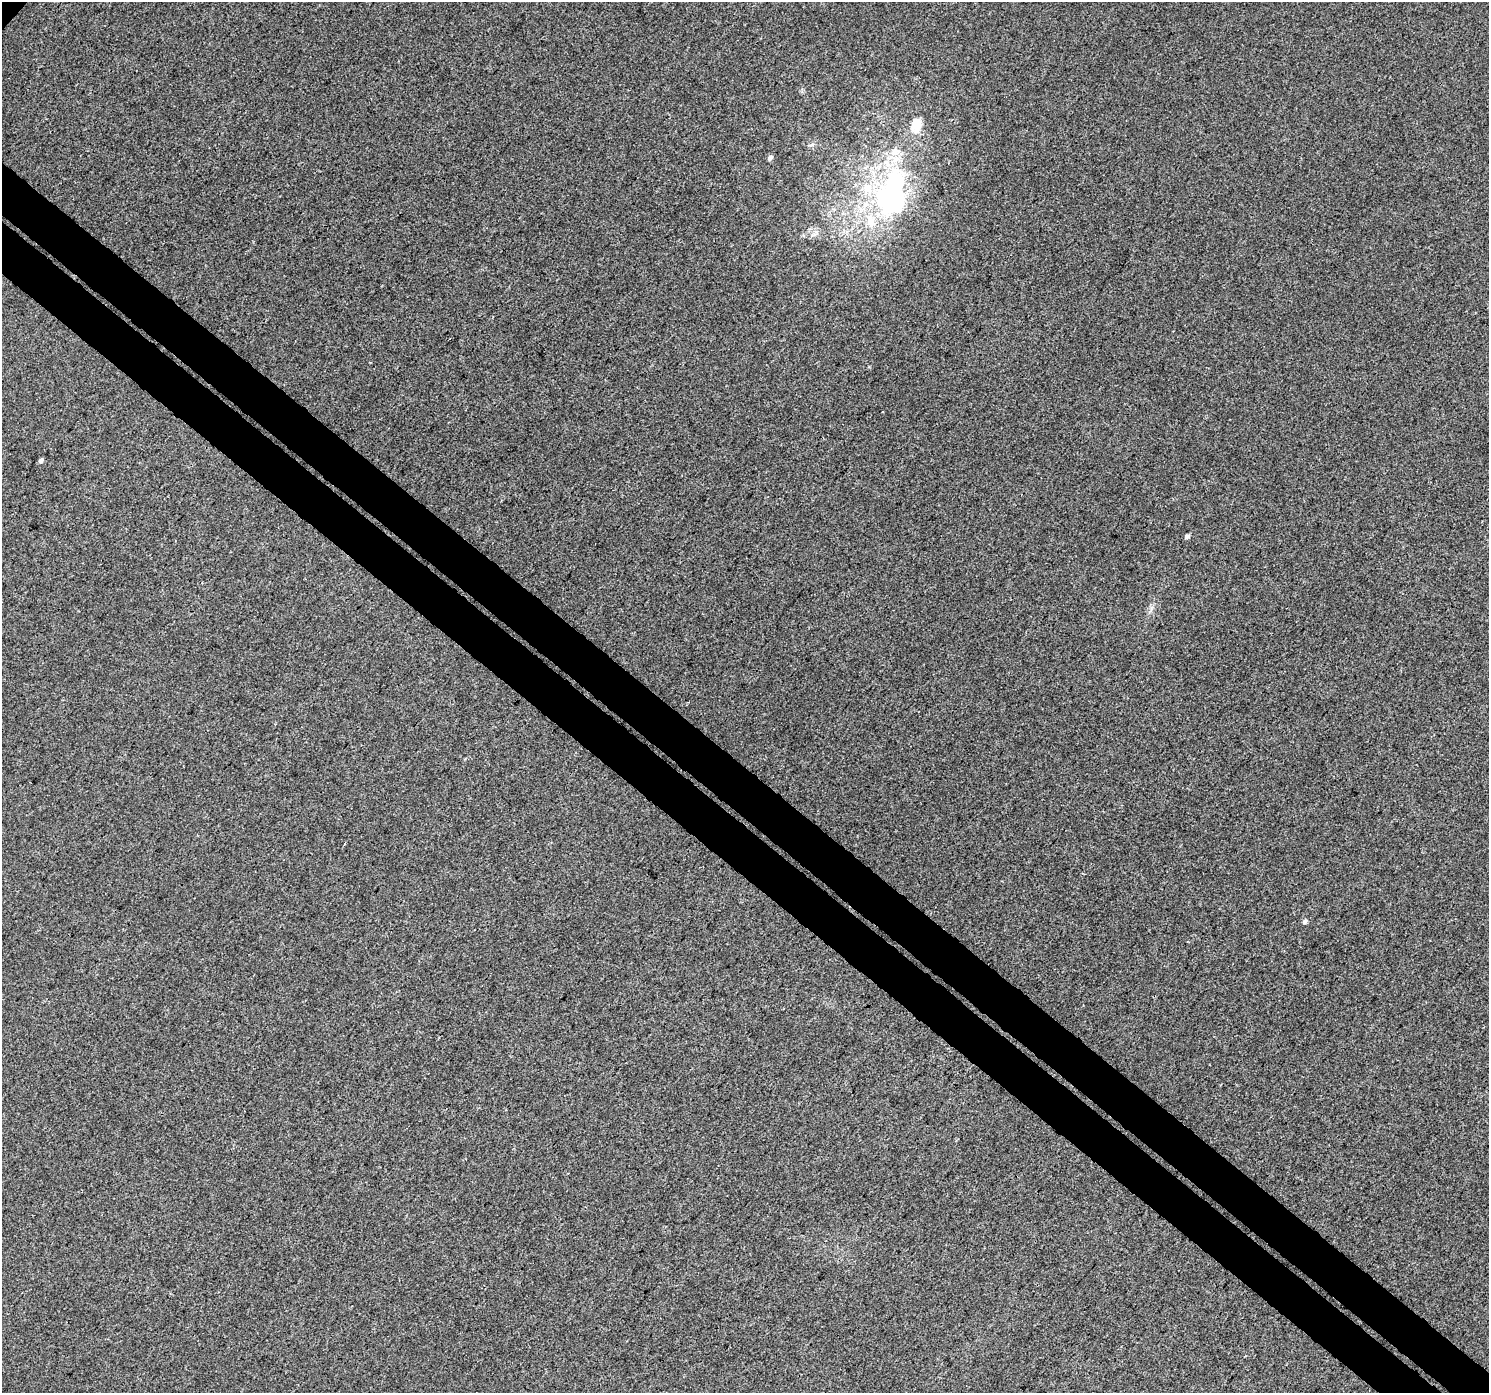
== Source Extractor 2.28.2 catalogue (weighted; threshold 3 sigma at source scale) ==
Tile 6 of 4 x 4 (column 2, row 2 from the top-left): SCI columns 1555-3041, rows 3108-4498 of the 6139 x 6154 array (HDU 1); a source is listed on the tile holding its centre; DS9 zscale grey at full resolution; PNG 1491 x 1395 px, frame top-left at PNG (2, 2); no overlay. Shown black and unused: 7% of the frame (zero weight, under 3 of 4 exposures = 6% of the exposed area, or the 3 px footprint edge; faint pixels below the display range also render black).
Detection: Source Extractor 2.28.2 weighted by HDU 2 'WHT'; one run over the whole footprint, this tile lists its part. Background 0.0018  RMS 0.0037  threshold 0.0167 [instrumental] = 3 sigma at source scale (4.5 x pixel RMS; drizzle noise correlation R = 1.50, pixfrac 1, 0.0396/0.0396 arcsec/px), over >= 5 px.
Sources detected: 12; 2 inside a brighter object's white glare — not listed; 3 inside a brighter listed object's ellipse — not listed separately; the other 7 listed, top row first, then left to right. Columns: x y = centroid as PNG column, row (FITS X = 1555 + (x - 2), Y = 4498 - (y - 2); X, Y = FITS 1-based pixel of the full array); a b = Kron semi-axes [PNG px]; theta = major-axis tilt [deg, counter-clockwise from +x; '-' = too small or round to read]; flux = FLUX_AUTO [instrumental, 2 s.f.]
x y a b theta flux
916 124 17 13 81 6.5
895 151 13 10 11 3.9
770 158 6 5 - 1.1
895 204 64 46 -30 58
41 461 6 5 - 0.95
1187 536 6 5 - 0.99
1305 922 6 5 - 0.83